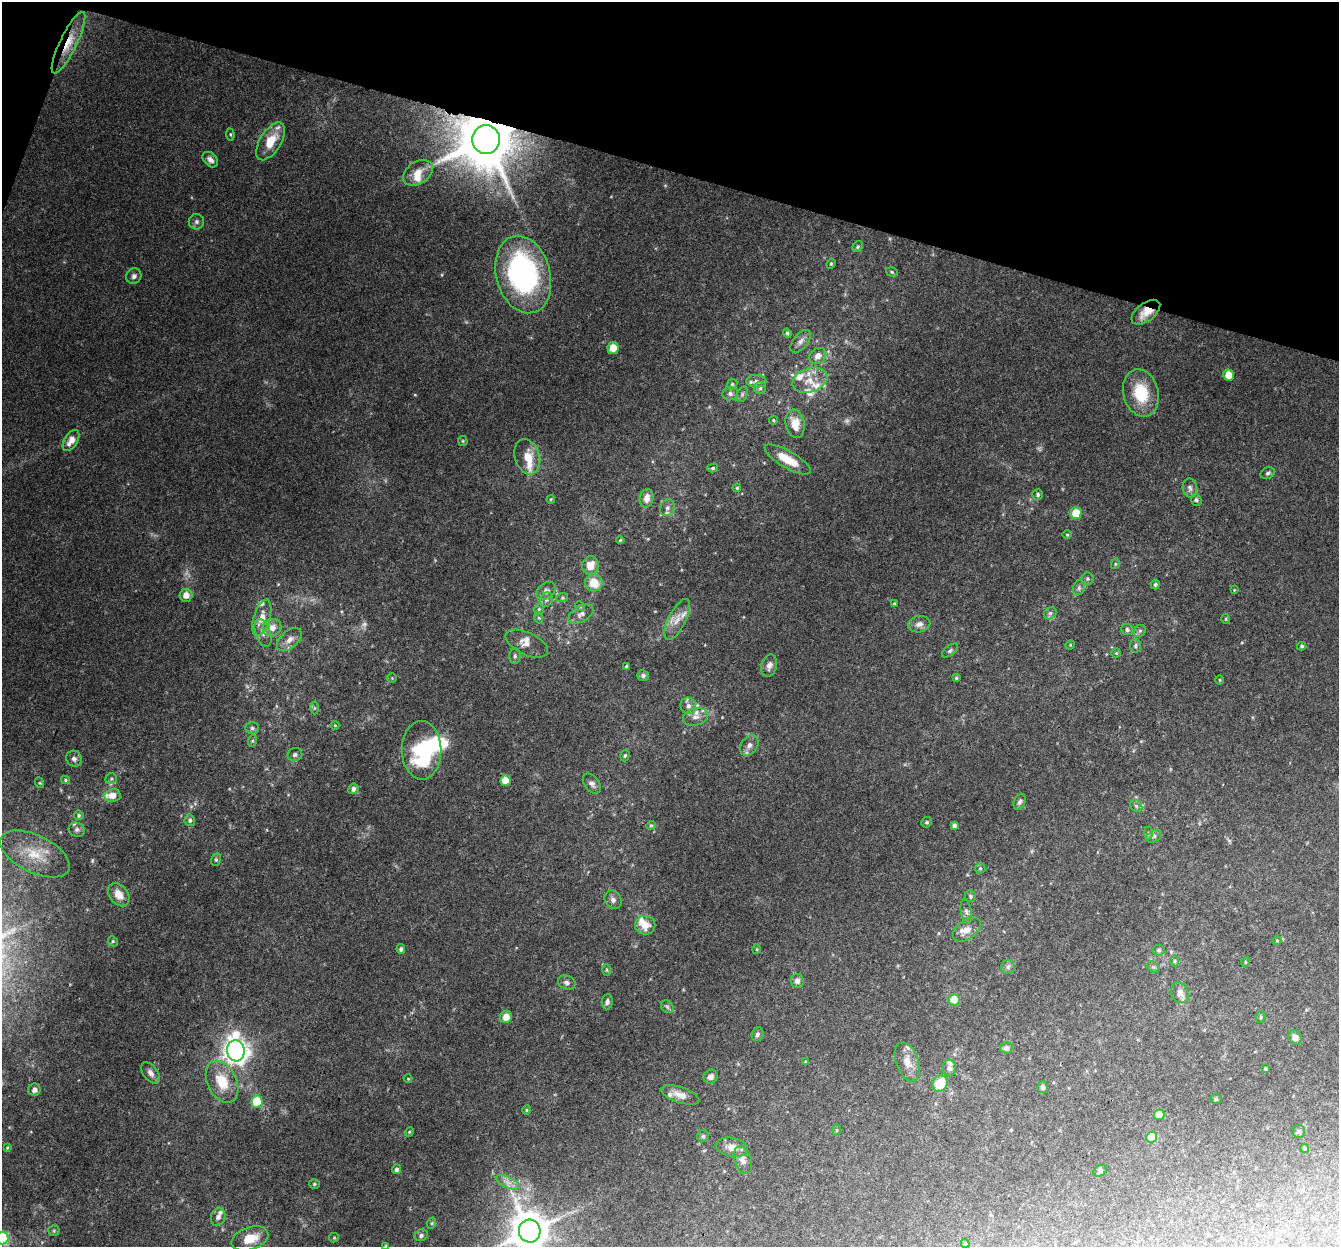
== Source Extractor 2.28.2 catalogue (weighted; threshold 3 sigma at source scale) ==
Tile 2 of 4 x 4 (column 2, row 1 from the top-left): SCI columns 1357-2693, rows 4008-5252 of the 5396 x 5587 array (HDU 1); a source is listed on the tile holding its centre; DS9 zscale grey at full resolution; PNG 1341 x 1249 px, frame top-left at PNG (2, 2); each listed source drawn as its Kron ellipse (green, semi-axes under 4 px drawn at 4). Shown black and unused: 14% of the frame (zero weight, under 3 of 4 exposures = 5% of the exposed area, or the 3 px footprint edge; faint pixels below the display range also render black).
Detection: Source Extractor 2.28.2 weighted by HDU 2 'WHT'; one run over the whole footprint, this tile lists its part. Background 0.0834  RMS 0.0054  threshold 0.0242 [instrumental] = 3 sigma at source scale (4.5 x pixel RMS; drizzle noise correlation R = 1.50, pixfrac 1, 0.0396/0.0396 arcsec/px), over >= 5 px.
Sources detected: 202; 2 too faint to see at this stretch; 1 inside a brighter object's white glare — neither listed nor drawn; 19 inside a brighter listed object's ellipse — not listed separately; the other 180 listed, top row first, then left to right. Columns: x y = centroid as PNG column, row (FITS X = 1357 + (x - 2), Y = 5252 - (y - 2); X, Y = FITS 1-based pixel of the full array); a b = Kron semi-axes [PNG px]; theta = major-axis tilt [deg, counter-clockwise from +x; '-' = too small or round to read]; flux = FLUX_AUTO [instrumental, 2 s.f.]
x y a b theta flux
68 43 34 8 64 11
230 134 6 4 -84 0.77
486 140 14 13 - 3700
271 141 21 10 58 12
210 160 9 6 -44 2.3
418 173 16 11 34 6.2
196 222 8 7 - 1.8
857 247 6 5 - 0.92
831 264 5 4 - 0.76
892 272 6 4 -17 0.78
523 275 39 27 -75 110
134 276 8 7 - 1.8
1146 312 16 9 37 7.6
787 333 4 4 - 1
801 341 13 7 51 2.6
613 348 6 5 - 7.2
818 356 9 7 38 3.8
1229 375 5 5 - 9.9
810 380 18 12 19 8.6
756 381 10 6 -1 2.2
732 384 5 4 - 0.83
760 388 6 6 - 1.4
730 393 7 7 - 1.8
1141 393 24 17 -76 20
742 394 8 5 71 1.2
773 420 4 4 - 0.54
795 424 14 9 -80 8.9
71 441 12 6 58 5.5
463 441 5 5 - 0.64
527 457 18 12 -73 9.7
788 459 26 8 -30 12
713 468 5 4 - 0.97
1268 473 7 5 21 1.3
737 488 4 3 - 0.65
1190 488 9 7 -80 1.9
1038 494 5 5 - 1
647 498 9 6 77 4
551 499 4 4 - 0.55
1196 500 6 5 - 1.1
667 508 8 7 - 2.1
1076 513 5 5 - 15
1067 535 5 3 - 0.46
620 540 4 4 - 0.68
1115 564 5 3 - 0.57
590 566 9 8 - 7.8
1087 579 6 6 - 1.1
594 583 9 8 - 11
1155 585 5 4 - 1.1
1079 588 8 6 70 1.4
1234 590 4 3 - 0.39
546 591 11 7 38 2.4
186 595 6 6 - 4.3
562 598 6 4 19 0.85
546 600 7 6 - 1.6
894 604 4 3 - 0.62
580 606 5 4 - 0.69
539 609 5 5 - 0.73
1050 613 7 5 43 1.2
581 614 14 7 31 2.9
262 618 19 8 72 7.3
539 618 6 3 -71 0.61
677 619 22 8 63 6
1226 619 5 3 - 0.48
919 624 11 8 12 3
272 628 9 8 - 5.2
1127 630 6 5 - 1.4
1140 631 6 5 - 1.2
263 633 14 7 -71 3.7
289 640 14 8 42 4.2
527 644 23 11 -25 5.1
1070 645 5 4 - 0.49
1136 646 7 5 -83 1
1302 646 4 3 - 0.81
950 651 9 5 37 1.2
1116 653 5 4 - 0.69
515 656 8 5 90 1.3
627 666 4 3 - 0.88
769 666 11 8 74 2.9
643 676 6 5 - 1.5
392 678 4 4 - 0.51
956 678 4 4 - 0.69
1220 680 5 3 - 0.49
688 706 8 7 - 2.9
314 708 6 4 89 0.82
696 717 13 8 13 3.5
335 725 4 4 - 0.48
252 728 7 5 -1 1.2
252 741 6 4 71 0.64
749 745 11 8 55 3.2
422 750 29 19 -89 40
295 755 7 6 - 1.6
625 755 6 4 72 0.87
74 759 8 7 - 1.8
111 779 5 5 - 0.96
65 780 4 4 - 0.6
505 780 5 5 - 7.8
40 783 5 3 - 0.51
592 784 11 7 -51 2.3
353 789 5 5 - 1.9
112 795 8 6 9 4.8
1020 802 8 5 69 1.5
1136 806 7 5 -44 1.2
79 815 5 5 - 0.91
190 820 6 5 - 1.4
927 822 5 5 - 0.94
651 825 5 4 - 0.63
954 825 4 4 - 1.8
77 830 8 7 - 1.5
1148 833 6 4 -88 0.93
1154 836 8 5 30 1.4
35 854 37 18 -26 19
216 860 6 5 - 0.89
980 868 5 5 - 0.81
119 895 13 9 -53 6.7
970 896 6 5 - 1
613 900 10 8 -60 2.1
966 912 12 5 -79 1.9
645 925 10 9 - 6.6
967 930 16 9 37 5
113 941 5 4 - 0.75
1277 941 4 4 - 0.53
401 949 5 4 - 1.2
757 949 5 3 - 0.48
1159 950 6 5 - 1
1175 961 6 4 90 0.77
1245 962 5 3 - 0.46
1008 967 7 6 - 1.5
1153 967 6 5 - 0.97
606 970 6 4 -88 0.64
797 981 7 6 - 2
567 982 9 6 -22 1.7
1180 993 11 8 -62 3.2
954 1000 5 5 - 14
607 1002 7 5 85 1.6
667 1007 7 5 -45 1.1
506 1017 6 6 - 5.3
1261 1017 6 3 72 0.67
757 1034 7 5 71 1.3
1295 1037 7 6 - 2.7
1006 1048 6 5 - 2.4
236 1051 10 8 -83 470
806 1062 4 3 - 0.86
907 1062 20 11 -70 6.3
949 1068 8 6 -85 1.9
1265 1069 4 3 - 0.89
150 1073 12 7 -51 2.6
710 1077 7 6 - 2.2
408 1079 4 3 - 0.41
222 1082 22 14 -64 15
940 1084 8 7 - 14
1043 1087 6 5 - 1.4
34 1090 6 6 - 2.4
680 1095 20 8 -18 4.7
1216 1099 6 5 - 0.81
257 1102 6 5 - 23
527 1110 4 4 - 0.59
1159 1115 5 5 - 7.9
837 1130 6 4 89 0.65
1299 1131 6 6 - 1.2
409 1132 5 4 - 0.58
703 1136 6 6 - 0.98
1152 1137 5 5 - 16
7 1147 4 3 - 0.52
732 1147 16 9 -11 5.2
1304 1148 5 4 - 0.8
743 1160 14 8 -70 3.7
396 1169 5 4 - 1.6
1100 1171 7 5 30 1.1
508 1182 13 5 -24 3.3
314 1184 5 4 - 0.78
218 1217 9 7 74 2.4
432 1223 6 4 71 0.66
54 1231 5 5 - 0.84
530 1231 11 10 - 1600
421 1235 6 5 - 1.5
2 1238 6 6 - 62
250 1238 19 11 19 9.7
334 1238 5 4 - 0.59
965 1243 4 4 - 0.62
386 1246 4 3 - 0.77
Overlapping masked pixels (flux is a lower limit): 3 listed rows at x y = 68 43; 486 140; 1146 312
Isophote crosses this tile's border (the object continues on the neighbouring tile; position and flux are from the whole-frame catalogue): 3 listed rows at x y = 530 1231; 2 1238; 386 1246